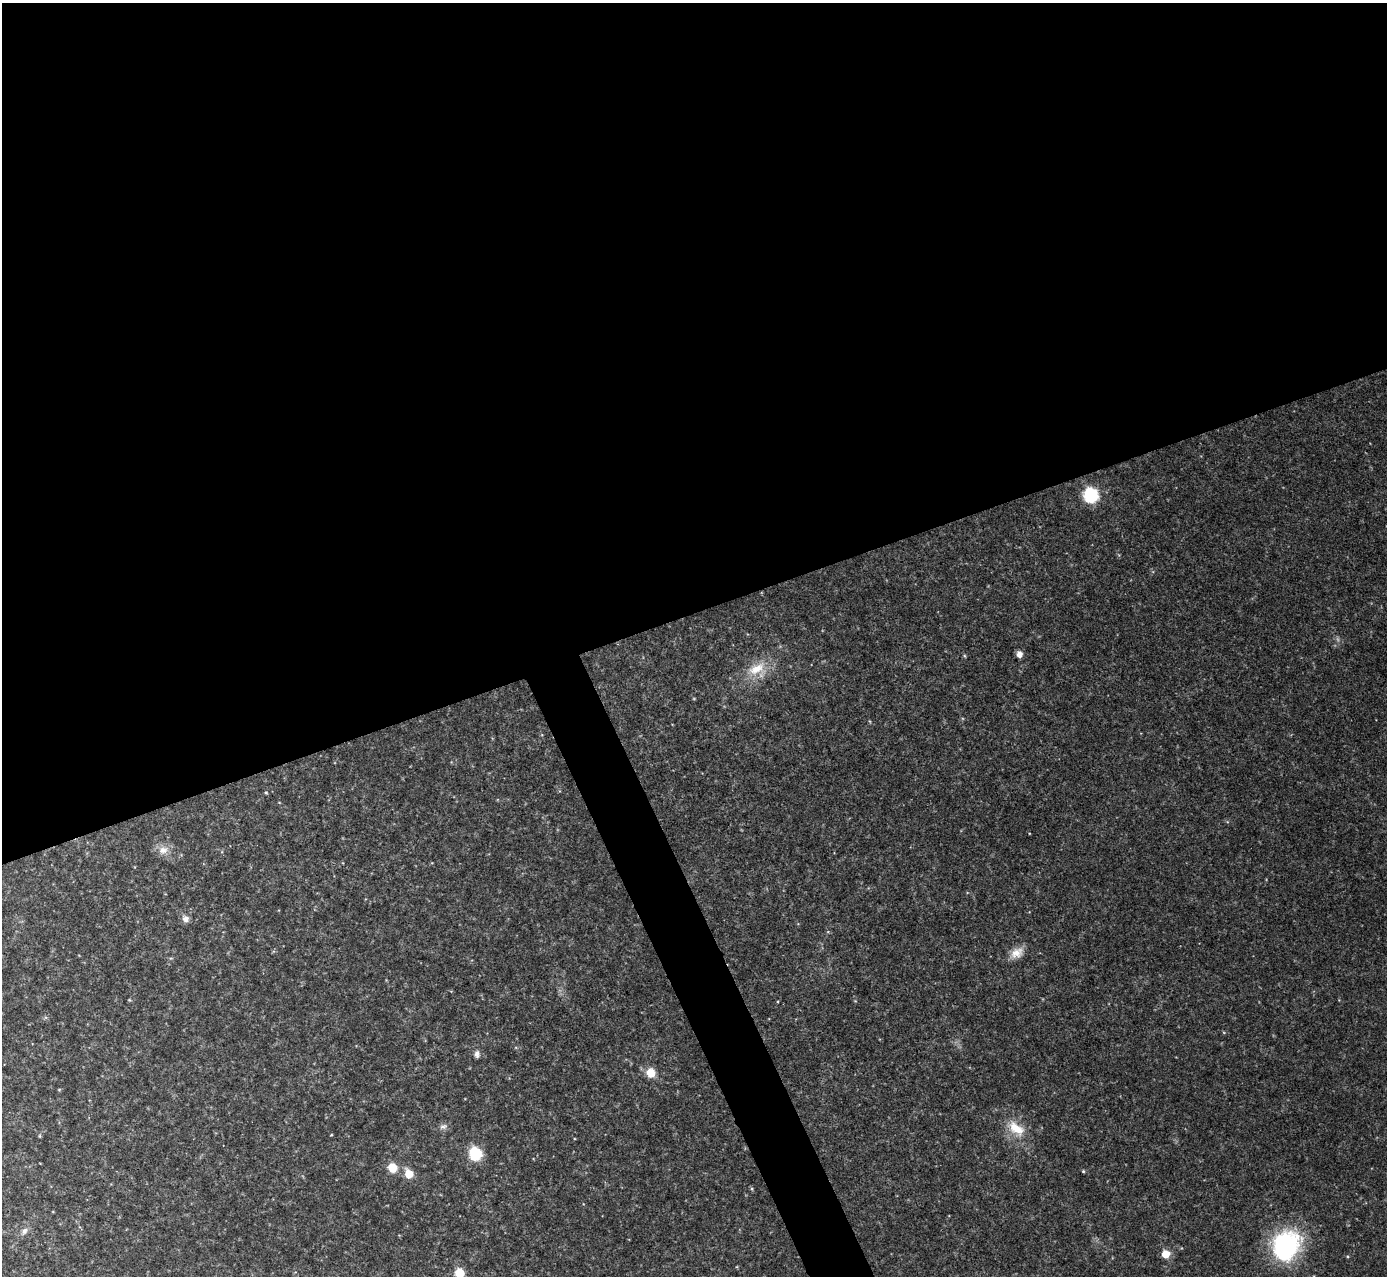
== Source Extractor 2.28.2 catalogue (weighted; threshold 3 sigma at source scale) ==
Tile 2 of 4 x 4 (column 2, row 1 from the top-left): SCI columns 1386-2770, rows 3976-5249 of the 5544 x 5529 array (HDU 1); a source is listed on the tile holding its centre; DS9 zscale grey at full resolution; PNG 1389 x 1278 px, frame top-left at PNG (2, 3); no overlay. Shown black and unused: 50% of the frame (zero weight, under 2 of 3 exposures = <1% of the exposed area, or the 3 px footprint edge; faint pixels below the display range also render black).
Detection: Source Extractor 2.28.2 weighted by HDU 2 'WHT'; one run over the whole footprint, this tile lists its part. Background 0.0829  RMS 0.0087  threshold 0.0391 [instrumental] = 3 sigma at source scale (4.5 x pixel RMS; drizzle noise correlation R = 1.50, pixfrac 1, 0.05/0.05 arcsec/px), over >= 5 px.
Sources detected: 26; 1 too faint to see at this stretch — not listed; the other 25 listed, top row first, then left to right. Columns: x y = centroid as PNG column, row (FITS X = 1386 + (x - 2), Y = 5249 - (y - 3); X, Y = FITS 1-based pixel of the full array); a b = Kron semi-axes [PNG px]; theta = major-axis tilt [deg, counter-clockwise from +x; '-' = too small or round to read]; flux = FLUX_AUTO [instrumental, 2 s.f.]
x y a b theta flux
1091 495 10 10 - 62
1019 654 6 6 - 5
965 656 5 3 - 0.99
757 669 29 15 25 25
266 792 5 4 - 1.1
163 850 15 12 13 8.8
186 919 8 7 - 5
1017 953 18 12 33 11
129 1000 5 4 - 0.89
477 1054 10 7 -86 3.8
651 1073 9 8 - 15
59 1089 5 3 - 0.83
443 1126 12 7 11 3.7
1016 1128 26 14 -39 23
331 1135 3 2 - 0.67
39 1136 5 3 - 0.93
475 1154 9 9 - 44
392 1168 10 10 - 14
1083 1171 4 4 - 0.98
409 1174 6 5 - 24
752 1189 5 4 - 1.2
24 1231 10 8 54 4.4
1286 1246 32 26 63 130
1165 1254 6 6 - 19
459 1273 7 7 - 25
Isophote crosses this tile's border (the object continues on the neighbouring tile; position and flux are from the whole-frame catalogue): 1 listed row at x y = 459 1273